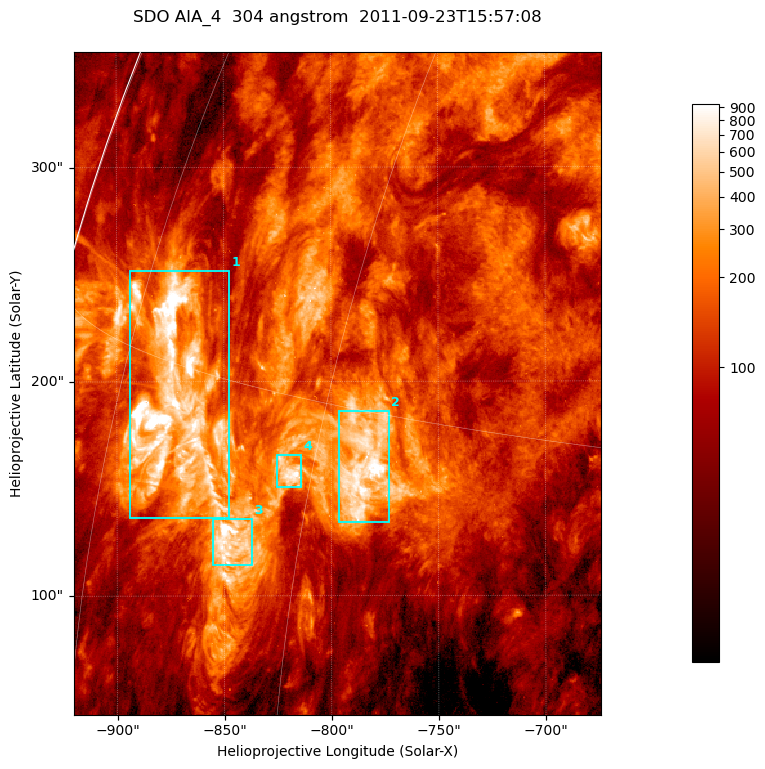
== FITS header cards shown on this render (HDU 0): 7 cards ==
TELESCOP= 'SDO     '           /
INSTRUME= 'AIA_4   '           /
WAVELNTH=                  304 /
WAVEUNIT= 'angstrom'           /
DATE-OBS= '2011-09-23T15:57:08.12' /
CTYPE1  = 'HPLN-TAN'           /
CTYPE2  = 'HPLT-TAN'           /

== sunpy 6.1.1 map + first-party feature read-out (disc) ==
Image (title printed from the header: SDO AIA_4  304 angstrom  2011-09-23T15:57:08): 410 x 515 px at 0.6 arcsec/px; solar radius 957 arcsec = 1594 px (partial field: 2.6% of the solar disc is inside the frame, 98% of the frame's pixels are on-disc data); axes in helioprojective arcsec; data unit not stated in the header (colour bar unlabelled)
Pointing: header CRPIX1/2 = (2058.21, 2041.36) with CRVAL1/2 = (0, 0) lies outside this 410 x 515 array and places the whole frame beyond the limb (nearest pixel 1.41 R_sun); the SolarSoft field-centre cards XCEN/YCEN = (-797.1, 199.1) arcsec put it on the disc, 1306 arcsec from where CRPIX/CRVAL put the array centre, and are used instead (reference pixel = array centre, CRVAL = XCEN/YCEN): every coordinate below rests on XCEN/YCEN
Orientation: roll -0.132 deg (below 1 deg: not rotated)
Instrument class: DISC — disc imager (sunpy class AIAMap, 304 A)
Bright regions (active regions / flare kernels): reference = the on-disc median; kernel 3 px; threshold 5 sigma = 355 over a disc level ~110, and >= 1.15x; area >= 211 px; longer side >= 5 px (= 3 arcsec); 4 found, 4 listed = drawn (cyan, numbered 1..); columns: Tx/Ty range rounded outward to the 2 arcsec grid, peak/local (2 s.f.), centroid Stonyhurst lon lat
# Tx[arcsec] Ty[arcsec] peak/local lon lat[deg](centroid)
1 -894..-846 136..252 23 -70 +14
2 -798..-772 134..186 11 -57 +13
3 -856..-836 114..136 14 -64 +11
4 -826..-814 150..166 9.2 -61 +13
Off-limb structures (1.02-1.3 R_sun): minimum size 105 px: none found